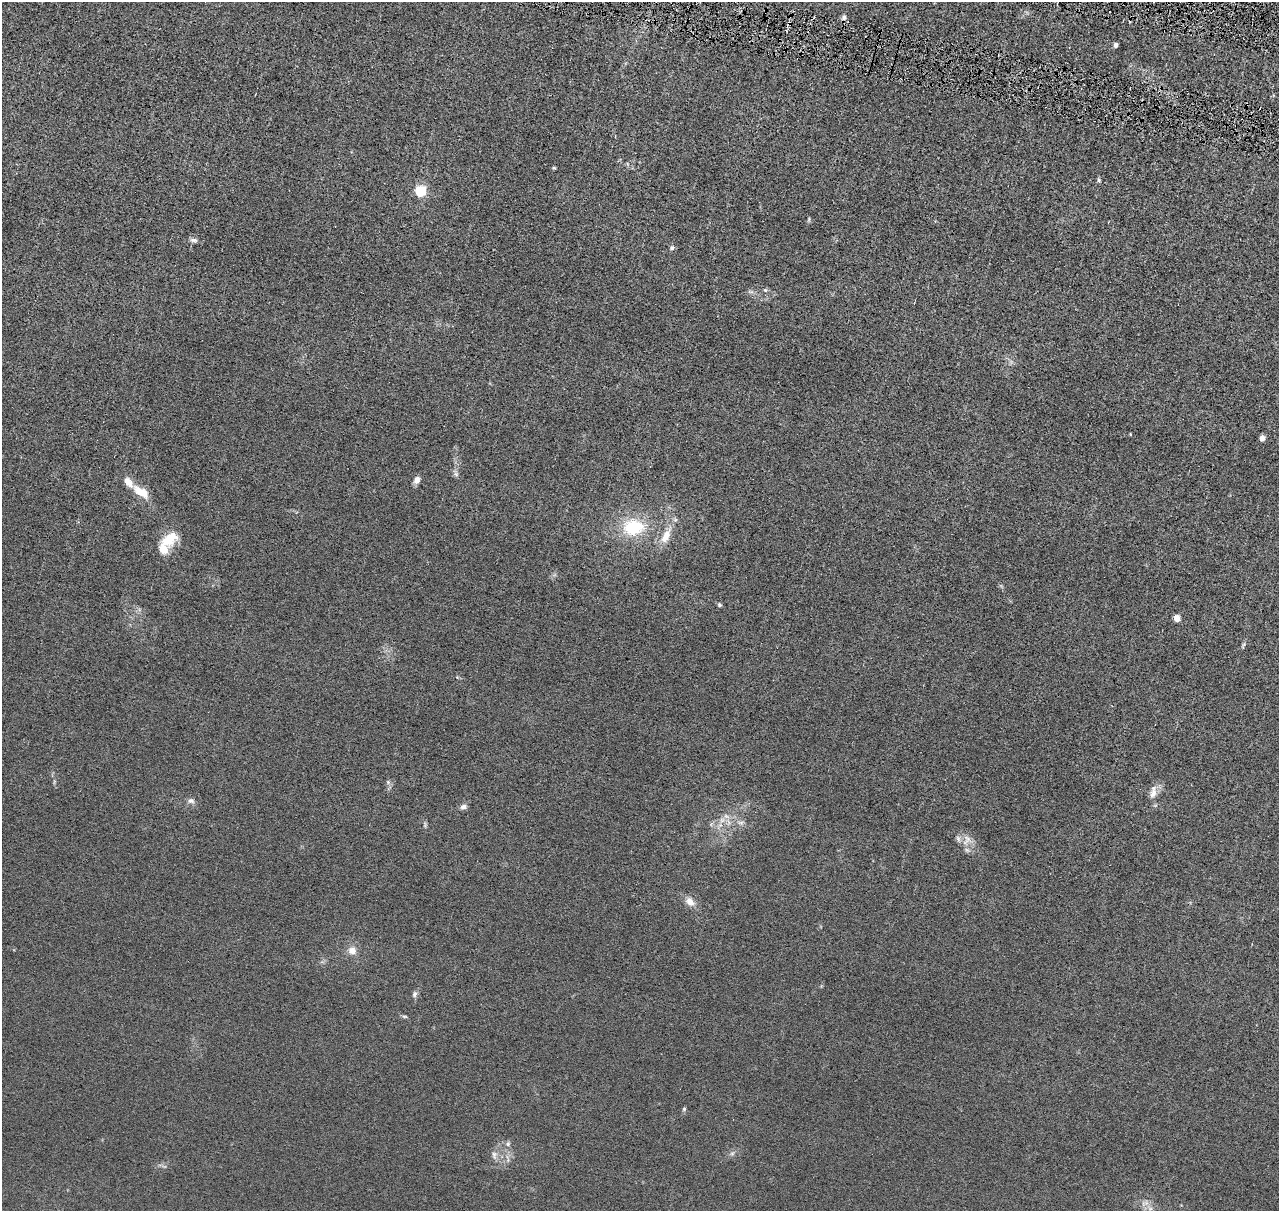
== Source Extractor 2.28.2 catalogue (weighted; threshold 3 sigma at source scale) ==
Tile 10 of 4 x 4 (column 2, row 3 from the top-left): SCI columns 1294-2570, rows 1462-2670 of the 5140 x 5218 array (HDU 1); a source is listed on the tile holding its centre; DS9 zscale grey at full resolution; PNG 1281 x 1213 px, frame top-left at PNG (2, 2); no overlay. Shown black and unused: <1% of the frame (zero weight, under 4 of 8 exposures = <1% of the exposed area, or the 3 px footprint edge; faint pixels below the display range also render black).
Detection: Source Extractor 2.28.2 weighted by HDU 2 'WHT'; one run over the whole footprint, this tile lists its part. Background 0.0119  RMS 0.0042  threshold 0.0172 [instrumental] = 3 sigma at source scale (4.09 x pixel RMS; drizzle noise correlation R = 1.36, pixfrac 0.8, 0.05/0.05 arcsec/px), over >= 5 px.
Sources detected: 39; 3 inside a brighter listed object's ellipse — not listed separately; the other 36 listed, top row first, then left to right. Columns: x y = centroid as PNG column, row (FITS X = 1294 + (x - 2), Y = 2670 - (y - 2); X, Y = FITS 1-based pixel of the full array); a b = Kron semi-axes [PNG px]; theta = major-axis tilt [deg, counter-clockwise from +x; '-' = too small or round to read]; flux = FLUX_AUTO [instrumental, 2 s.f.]
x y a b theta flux
844 17 7 6 - 1.2
1116 45 4 4 - 1.3
554 168 5 3 - 0.42
1099 180 6 5 - 0.57
421 192 5 5 - 38
194 240 10 6 -16 1.2
672 248 6 5 - 0.97
765 290 6 5 - 0.74
1130 434 4 3 - 0.27
1262 438 5 4 - 2.7
456 474 7 6 - 0.95
417 480 9 7 60 2
141 492 21 9 -32 6.3
633 527 27 21 4 18
666 536 23 10 63 6
169 539 22 14 36 8.8
720 605 5 4 - 0.67
1177 618 5 4 - 5.9
1243 645 9 3 76 0.65
388 782 6 4 -48 0.67
1153 793 17 8 71 3.1
191 801 9 7 -3 1.4
463 807 8 6 19 1.4
722 820 7 7 - 1.7
741 823 9 5 -5 1.2
967 840 15 9 69 3.2
690 902 13 9 -45 3.1
352 950 10 10 - 2.9
414 994 8 6 70 1.1
405 1016 8 4 -1 0.56
684 1109 6 5 - 0.58
508 1144 7 7 - 1
732 1153 7 5 30 0.85
494 1155 12 7 -88 1.7
1146 1203 7 6 - 1.4
1150 1209 7 4 0 0.92